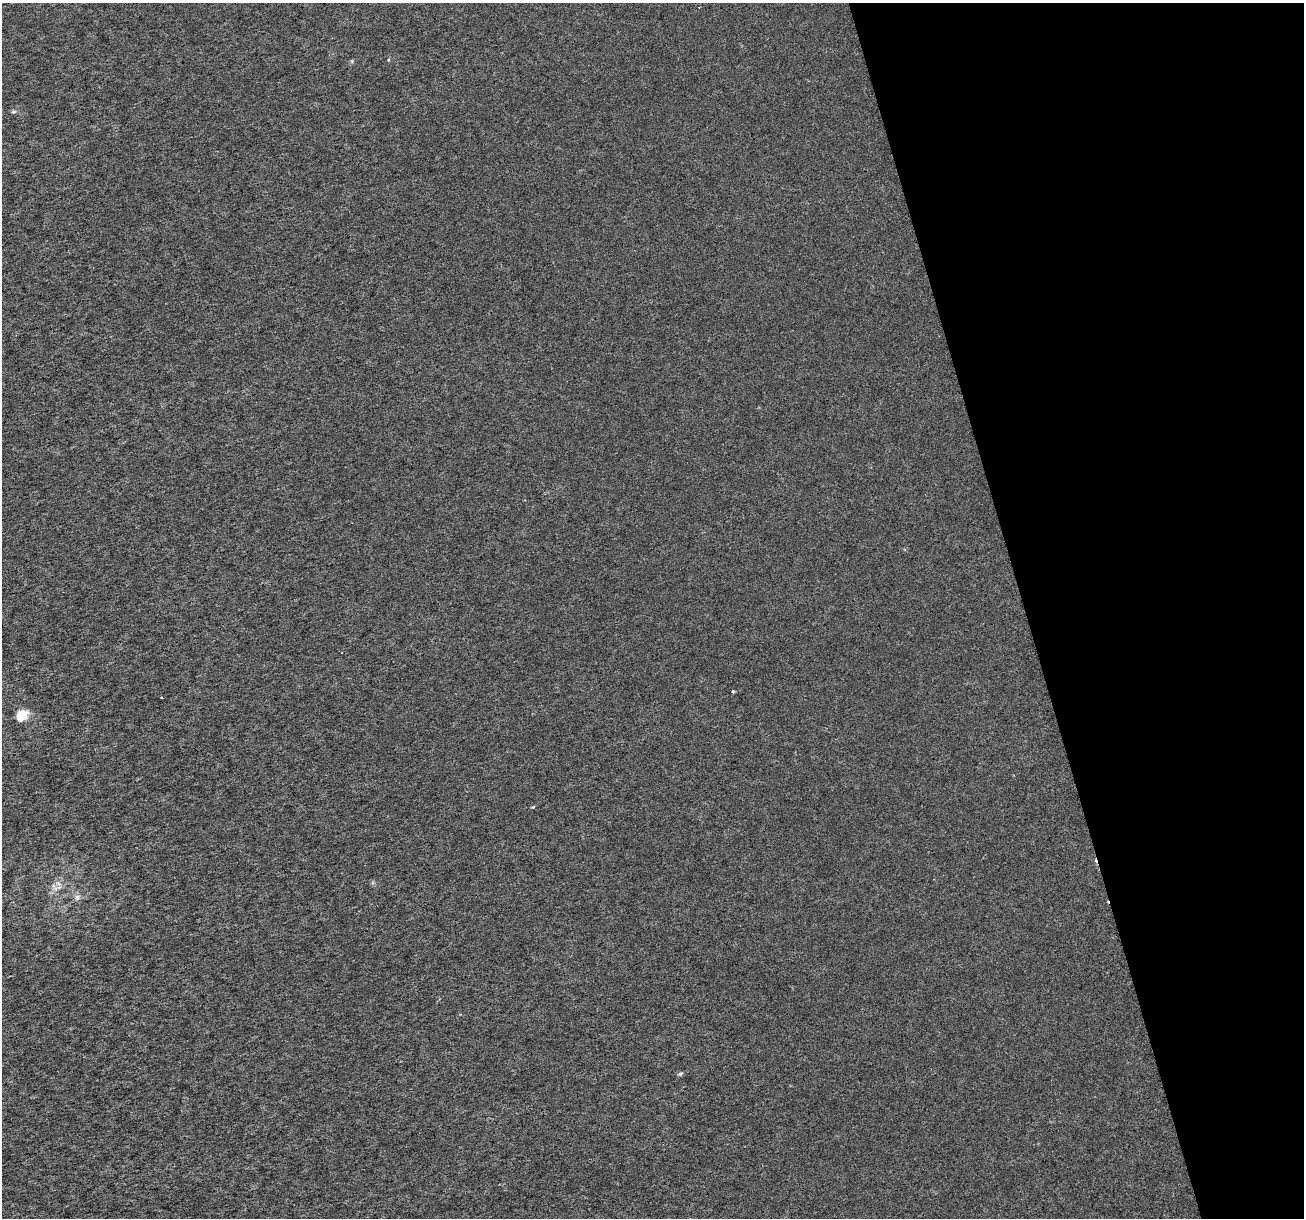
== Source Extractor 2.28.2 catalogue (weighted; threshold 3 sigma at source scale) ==
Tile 12 of 4 x 4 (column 4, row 3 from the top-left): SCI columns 3909-5210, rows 1316-2531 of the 5212 x 5013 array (HDU 1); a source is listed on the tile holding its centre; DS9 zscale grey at full resolution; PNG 1306 x 1220 px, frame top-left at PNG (2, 3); no overlay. Shown black and unused: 21% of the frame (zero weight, under 3 of 6 exposures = <1% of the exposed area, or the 3 px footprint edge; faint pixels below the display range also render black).
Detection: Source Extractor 2.28.2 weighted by HDU 2 'WHT'; one run over the whole footprint, this tile lists its part. Background 3.49e-05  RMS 0.0018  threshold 0.00726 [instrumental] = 3 sigma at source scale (4.09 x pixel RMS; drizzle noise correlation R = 1.36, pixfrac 0.8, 0.0396/0.0396 arcsec/px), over >= 5 px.
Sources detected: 7; all 7 listed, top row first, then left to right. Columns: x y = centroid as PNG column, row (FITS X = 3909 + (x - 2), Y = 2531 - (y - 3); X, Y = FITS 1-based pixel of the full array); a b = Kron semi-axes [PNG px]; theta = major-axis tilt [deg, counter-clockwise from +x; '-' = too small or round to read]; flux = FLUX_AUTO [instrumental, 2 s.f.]
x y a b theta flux
352 61 6 4 72 0.19
14 112 6 5 - 0.26
733 692 5 3 - 0.16
21 715 6 5 - 12
533 807 3 3 - 0.21
77 897 8 6 89 0.52
680 1074 7 4 9 0.26